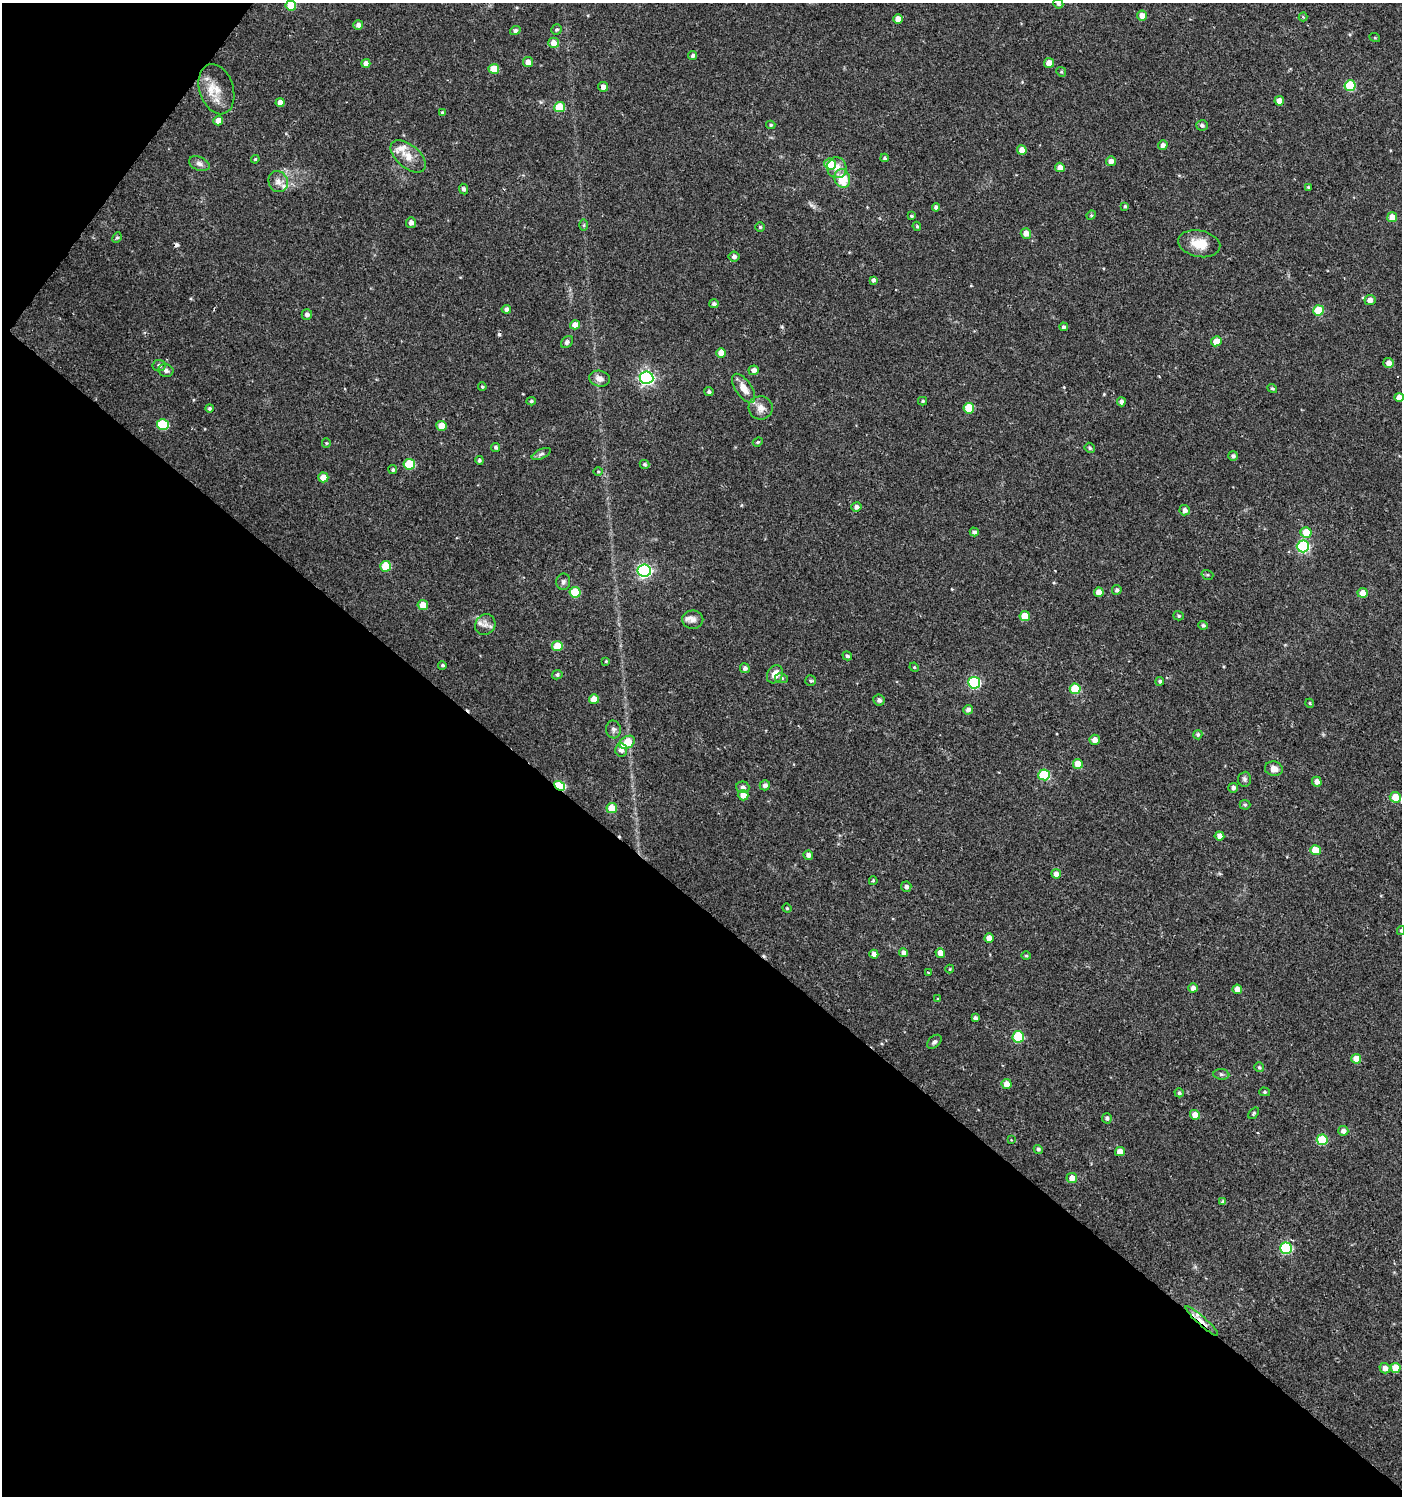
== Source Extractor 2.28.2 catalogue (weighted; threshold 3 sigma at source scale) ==
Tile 9 of 4 x 4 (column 1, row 3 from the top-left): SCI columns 176-1575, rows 1501-2994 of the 6017 x 5984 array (HDU 1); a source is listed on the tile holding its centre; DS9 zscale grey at full resolution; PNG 1404 x 1498 px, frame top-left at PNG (2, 3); each listed source drawn as its Kron ellipse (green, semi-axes under 4 px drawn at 4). Shown black and unused: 41% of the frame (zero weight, under 2 of 3 exposures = <1% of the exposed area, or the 3 px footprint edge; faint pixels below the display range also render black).
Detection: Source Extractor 2.28.2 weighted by HDU 2 'WHT'; one run over the whole footprint, this tile lists its part. Background 0.0285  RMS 0.0035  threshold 0.0158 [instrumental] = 3 sigma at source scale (4.5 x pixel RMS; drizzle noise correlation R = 1.50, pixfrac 1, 0.0396/0.0396 arcsec/px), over >= 5 px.
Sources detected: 199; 5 cosmic-ray / hot-pixel residue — neither listed nor drawn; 4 inside a brighter listed object's ellipse — not listed separately; the other 190 listed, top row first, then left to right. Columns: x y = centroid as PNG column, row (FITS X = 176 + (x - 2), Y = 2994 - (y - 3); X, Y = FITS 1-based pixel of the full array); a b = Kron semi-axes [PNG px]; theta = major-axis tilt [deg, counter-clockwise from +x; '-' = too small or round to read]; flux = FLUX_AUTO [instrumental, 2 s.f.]
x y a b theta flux
1058 4 5 4 - 0.75
291 6 5 5 - 8
1142 16 5 5 - 2.6
1303 17 4 4 - 0.32
898 19 5 4 - 3.1
358 25 5 5 - 1.6
557 29 5 5 - 0.72
515 30 5 4 - 0.94
1375 38 5 3 - 0.33
554 43 5 5 - 3
693 56 4 4 - 0.75
528 62 5 5 - 2.5
366 63 4 4 - 1.5
1049 63 5 5 - 2.9
494 69 5 5 - 7
1061 72 5 4 - 0.49
1350 86 5 5 - 17
603 87 5 4 - 2.1
216 89 25 17 -72 6.3
1279 101 4 4 - 3.1
280 103 4 4 - 2.4
560 107 5 5 - 9.8
442 113 4 4 - 0.67
218 121 5 4 - 3.3
771 125 4 4 - 0.52
1202 125 6 5 - 0.86
1163 145 5 4 - 1.5
1022 150 5 4 - 2.9
408 156 21 11 -40 4.6
885 158 4 4 - 0.6
255 159 4 3 - 0.4
1111 161 5 5 - 1.6
199 164 11 6 -22 1.5
830 164 6 5 - 6.7
1060 167 5 4 - 2.2
837 168 10 9 - 3.4
842 178 9 7 -72 8.6
278 182 11 9 -67 2.1
1308 187 4 3 - 0.38
463 189 5 4 - 0.92
1125 206 4 3 - 0.5
936 207 4 4 - 1.1
1091 215 5 4 - 0.47
911 216 4 3 - 0.41
1392 217 5 5 - 3.8
411 223 5 5 - 1.5
584 225 6 4 89 0.54
917 226 5 4 - 0.43
760 227 4 4 - 0.46
1026 233 5 5 - 2.4
117 238 5 4 - 0.53
1199 244 21 13 -12 6.5
734 257 5 5 - 1.1
873 280 4 3 - 0.88
1370 300 5 5 - 2.1
714 304 5 4 - 0.86
506 309 5 4 - 1.1
1318 310 5 5 - 10
307 314 5 5 - 1.3
575 325 5 4 - 3.1
1064 327 4 4 - 0.85
1216 341 5 5 - 3.8
567 342 7 5 46 0.75
721 353 5 5 - 3.5
1389 363 5 5 - 2.1
159 365 6 5 - 0.99
166 370 7 6 - 1.1
754 370 5 5 - 1.7
646 378 7 6 - 90
599 379 10 7 -12 2.3
482 387 4 3 - 0.41
744 388 17 8 -56 3.6
1272 388 5 4 - 0.52
709 392 4 4 - 0.77
1399 397 4 4 - 2.9
531 401 5 4 - 0.6
923 401 4 4 - 0.45
1121 402 4 4 - 1.3
209 408 4 4 - 0.59
761 408 12 12 - 2.8
969 408 5 5 - 11
163 425 6 5 - 18
441 426 5 5 - 4.7
758 442 5 4 - 0.46
326 443 5 4 - 0.39
496 447 4 4 - 0.66
1090 448 5 4 - 0.63
541 454 10 4 26 0.96
1233 456 5 5 - 0.92
479 460 4 4 - 0.65
409 464 5 5 - 13
645 464 5 4 - 0.59
393 470 4 4 - 0.61
598 471 5 3 - 0.35
323 477 5 5 - 3.6
856 507 5 5 - 1.3
1185 510 5 5 - 1.6
974 532 4 4 - 0.89
1306 533 5 5 - 7
1303 546 6 6 - 39
386 566 5 5 - 11
644 571 6 6 - 78
1207 575 6 4 -18 0.56
563 582 8 7 - 0.98
1117 590 5 4 - 0.93
575 592 5 5 - 12
1099 592 4 4 - 2.7
1362 593 5 5 - 2.5
423 605 5 5 - 4.4
1025 616 5 5 - 6.9
1179 616 5 4 - 0.53
693 620 10 9 - 1.7
485 625 11 9 50 2.3
1203 625 5 4 - 0.7
557 646 5 5 - 7.4
847 656 5 4 - 0.72
606 661 4 3 - 0.36
442 665 4 4 - 0.58
914 667 5 4 - 0.37
745 668 5 4 - 1.1
775 674 9 7 61 3.1
557 675 5 4 - 0.67
781 678 6 5 - 0.65
811 681 5 5 - 0.58
1160 681 4 4 - 0.65
974 683 6 6 - 36
1075 689 5 5 - 13
594 699 5 4 - 3.8
879 700 6 5 - 1
1310 703 4 4 - 0.44
968 710 5 4 - 1.3
613 730 9 7 -80 1.2
1198 735 4 4 - 0.73
1095 740 5 5 - 2.4
627 742 8 6 30 7.8
621 750 7 6 - 1.6
1078 764 5 4 - 4.7
1274 769 9 7 -13 2.5
1044 775 6 5 - 19
1245 779 7 6 - 0.9
1317 782 5 4 - 1.8
765 785 5 5 - 1.3
560 786 6 4 -34 23
743 787 7 5 -16 1.1
1233 788 5 5 - 1.1
743 795 5 5 - 3.1
1395 797 5 5 - 6.1
1245 805 5 5 - 0.49
612 808 5 5 - 6.9
1219 836 5 4 - 1.8
1315 850 5 5 - 7
808 855 5 4 - 1.4
1056 874 5 4 - 2
873 881 4 3 - 0.4
906 887 5 5 - 1.1
787 908 4 4 - 0.41
1401 930 4 4 - 0.44
989 938 4 4 - 2.5
903 953 4 4 - 1.4
940 953 5 4 - 3.1
874 954 4 4 - 1.8
1026 956 4 4 - 0.46
950 969 4 4 - 0.32
928 972 3 2 - 0.34
1193 988 5 4 - 1.9
1237 989 5 4 - 2.5
938 999 3 3 - 0.39
975 1018 4 4 - 0.84
1018 1037 6 5 - 17
934 1042 8 5 43 0.92
1356 1059 5 5 - 4
1259 1067 5 4 - 0.57
1221 1074 8 5 -6 0.73
1007 1084 5 5 - 3
1265 1092 5 4 - 0.5
1179 1093 5 4 - 0.63
1254 1113 6 4 51 0.46
1195 1115 5 5 - 3.5
1107 1118 5 4 - 0.81
1343 1131 5 5 - 2
1011 1140 3 3 - 0.25
1322 1140 5 5 - 16
1038 1149 5 4 - 0.65
1120 1152 5 4 - 3.1
1072 1178 5 5 - 2.6
1223 1202 4 4 - 0.72
1286 1248 6 5 - 30
1202 1321 22 4 -42 3.2
1385 1368 5 5 - 2.2
1395 1368 5 5 - 5.8
Overlapping masked pixels (flux is a lower limit): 2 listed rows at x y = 560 786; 1202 1321
Isophote crosses this tile's border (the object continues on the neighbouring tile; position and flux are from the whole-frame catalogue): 4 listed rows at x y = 1058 4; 291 6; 1399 397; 1401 930